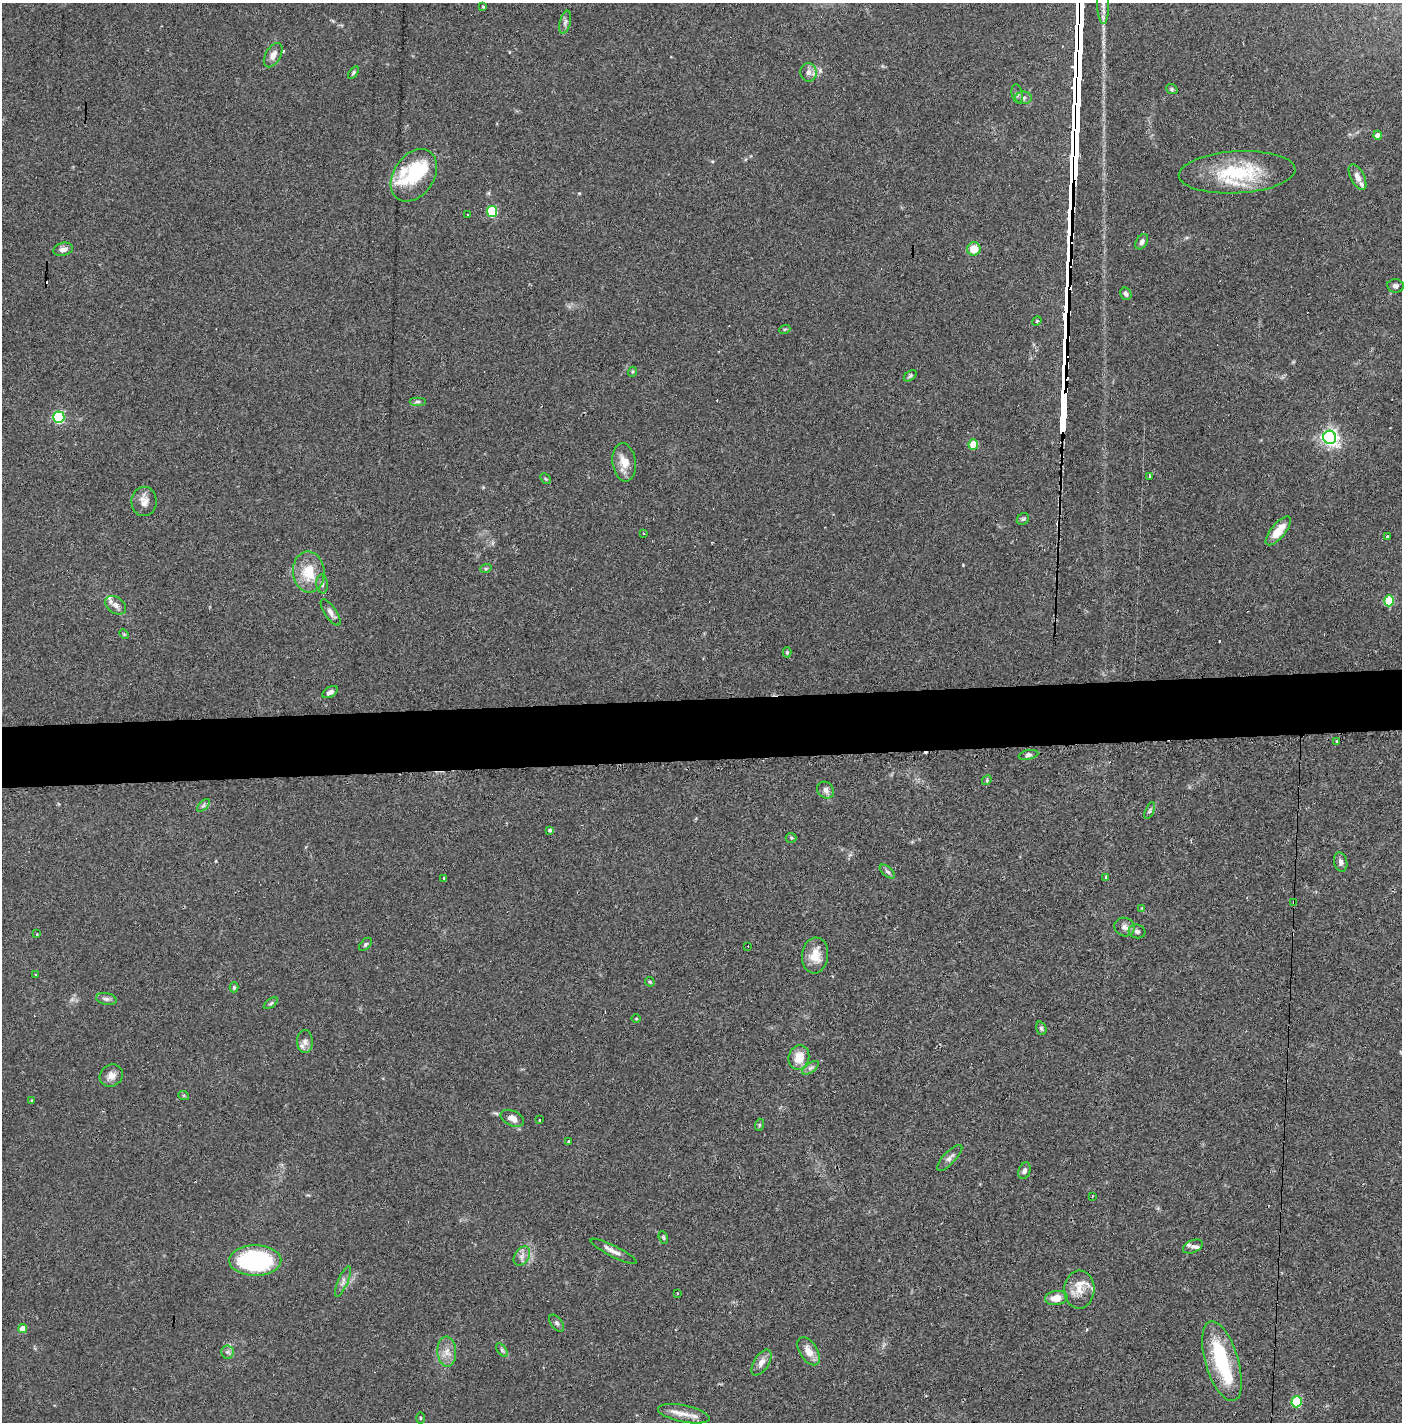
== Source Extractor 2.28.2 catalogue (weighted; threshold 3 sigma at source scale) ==
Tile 5 of 3 x 3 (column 2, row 2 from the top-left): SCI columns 1461-2860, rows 1462-2881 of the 4277 x 4302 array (HDU 1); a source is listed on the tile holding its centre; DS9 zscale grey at full resolution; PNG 1404 x 1424 px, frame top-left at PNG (2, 3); each listed source drawn as its Kron ellipse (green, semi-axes under 4 px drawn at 4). Shown black and unused: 4% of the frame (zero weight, under 2 of 3 exposures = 1% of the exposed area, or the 3 px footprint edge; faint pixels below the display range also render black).
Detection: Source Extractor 2.28.2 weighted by HDU 2 'WHT'; one run over the whole footprint, this tile lists its part. Background 0.0927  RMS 0.0075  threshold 0.0337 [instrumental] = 3 sigma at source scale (4.5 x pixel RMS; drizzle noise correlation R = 1.50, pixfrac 1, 0.05/0.05 arcsec/px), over >= 5 px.
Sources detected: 126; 4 inside a brighter object's white glare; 8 cosmic-ray / hot-pixel residue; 1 long thin detection or spike segment (spike, bleed or trail) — neither listed nor drawn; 8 inside a brighter listed object's ellipse — not listed separately; the other 105 listed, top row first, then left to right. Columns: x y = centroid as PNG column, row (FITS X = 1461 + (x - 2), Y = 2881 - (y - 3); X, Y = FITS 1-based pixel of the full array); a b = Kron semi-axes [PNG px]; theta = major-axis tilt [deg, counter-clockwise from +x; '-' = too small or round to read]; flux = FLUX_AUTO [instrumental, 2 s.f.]
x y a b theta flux
1103 4 20 6 -89 6
483 6 4 3 - 0.75
565 22 12 5 76 2.6
273 55 13 7 60 5.5
353 72 7 4 54 1.2
808 72 9 8 - 4.1
1172 89 6 4 -21 1.1
1017 94 10 5 -78 2
1023 98 8 6 0 2.2
1378 135 4 4 - 4.5
1237 172 58 21 3 53
414 175 28 20 56 28
1358 177 14 7 -63 4.9
492 211 5 5 - 43
467 215 3 3 - 1.5
1142 242 8 5 59 2.5
63 249 10 6 13 3.5
974 249 7 6 - 12
1395 286 8 6 -6 2.5
1126 294 6 5 - 2.2
1037 321 5 4 - 0.91
785 329 5 3 - 0.87
632 372 5 3 - 0.84
910 376 7 4 38 1.3
417 401 8 4 0 1.5
59 417 6 5 - 79
1330 437 6 6 - 280
973 444 5 4 - 20
624 462 19 11 -83 11
1149 477 4 3 - 4.9
545 479 6 4 -45 0.99
144 501 15 12 88 6.8
1023 519 7 5 41 1.4
1278 531 18 7 50 13
643 533 3 3 - 0.61
1387 537 3 3 - 2.9
486 568 6 4 18 1
309 572 20 16 -84 20
322 584 9 5 -83 2.1
1389 601 5 5 - 37
116 605 12 8 -35 4.3
331 612 15 6 -56 3.6
124 634 5 4 - 0.81
787 652 5 4 - 1
330 692 9 5 30 2.8
1337 741 3 3 - 1.2
1028 755 10 4 12 2.1
987 780 5 4 - 0.95
825 790 9 7 -45 3.4
203 805 8 4 45 1.5
1150 810 9 4 68 1.4
549 830 4 3 - 1.7
791 838 5 5 - 1
1341 862 10 6 -77 2.9
887 872 9 5 -40 1.7
1105 877 3 3 - 2.2
444 879 4 3 - 2.4
1294 903 4 3 - 2.9
1142 908 4 4 - 0.61
1124 927 10 9 - 3.8
1137 931 8 6 -15 2.1
37 934 3 2 - 0.69
365 944 8 5 45 1.4
748 946 2 2 - 0.53
815 955 18 13 84 12
36 974 3 2 - 0.87
650 982 5 4 - 0.86
234 987 5 4 - 1.1
106 999 10 6 -11 2.6
271 1003 8 4 35 1.2
636 1019 5 3 - 0.67
1041 1028 7 5 -70 1.5
305 1041 11 8 -89 3.4
799 1057 12 10 74 12
810 1068 9 4 35 2
111 1076 12 10 37 5.2
184 1096 5 3 - 0.83
32 1100 3 2 - 0.78
512 1118 12 7 -25 5.5
540 1120 3 3 - 1.5
759 1125 6 4 72 0.98
569 1141 3 2 - 0.95
950 1158 17 6 46 3.4
1024 1171 8 5 70 2
1092 1196 3 2 - 1
663 1238 6 4 -70 1
1193 1246 10 6 24 2.3
614 1251 26 5 -27 4.9
522 1256 10 7 56 3.8
255 1261 26 15 1 92
343 1281 16 5 67 3.2
1079 1289 19 15 87 11
677 1293 3 2 - 1.1
1056 1298 11 7 6 8.2
557 1323 10 5 -53 2.1
23 1329 4 4 - 7.8
502 1350 8 4 -53 1.7
808 1351 16 9 -57 8.4
227 1352 6 6 - 2
447 1352 15 9 -87 6.7
1222 1361 41 16 -73 53
761 1362 14 7 58 4.7
1297 1402 6 5 - 51
684 1414 26 8 -11 9.1
420 1418 5 3 - 0.72
Overlapping masked pixels (flux is a lower limit): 1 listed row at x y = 1294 903
Isophote crosses this tile's border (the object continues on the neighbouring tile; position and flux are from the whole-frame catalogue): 1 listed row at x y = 1103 4